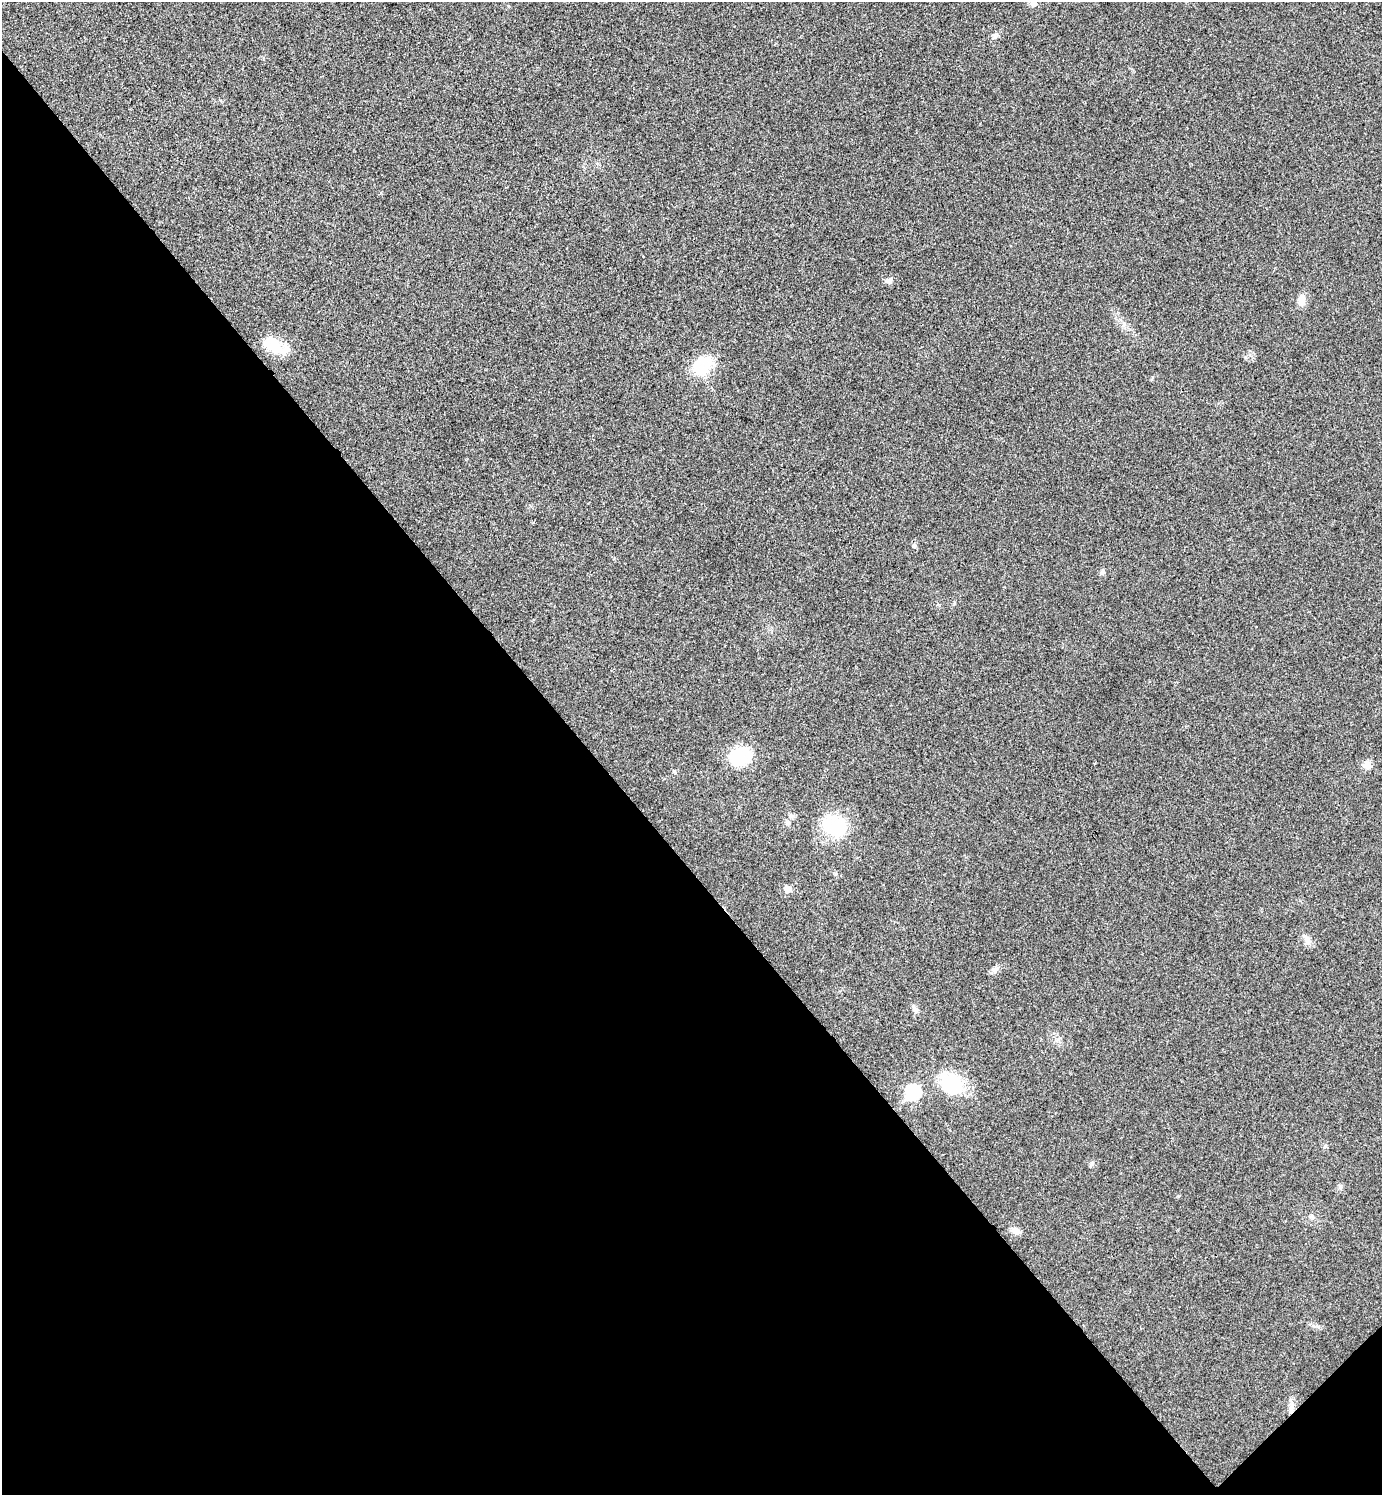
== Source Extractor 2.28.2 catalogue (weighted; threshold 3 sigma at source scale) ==
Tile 14 of 4 x 4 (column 2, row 4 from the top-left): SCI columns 1681-3060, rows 4-1496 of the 5980 x 5981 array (HDU 1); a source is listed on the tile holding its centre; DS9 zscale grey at full resolution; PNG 1384 x 1497 px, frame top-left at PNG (2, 2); no overlay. Shown black and unused: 43% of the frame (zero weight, under 3 of 4 exposures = <1% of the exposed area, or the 3 px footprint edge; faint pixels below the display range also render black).
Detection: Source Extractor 2.28.2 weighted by HDU 2 'WHT'; one run over the whole footprint, this tile lists its part. Background 0.0285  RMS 0.0054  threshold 0.0241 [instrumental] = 3 sigma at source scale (4.5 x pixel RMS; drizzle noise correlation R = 1.50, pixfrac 1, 0.05/0.05 arcsec/px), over >= 5 px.
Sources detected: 23; all 23 listed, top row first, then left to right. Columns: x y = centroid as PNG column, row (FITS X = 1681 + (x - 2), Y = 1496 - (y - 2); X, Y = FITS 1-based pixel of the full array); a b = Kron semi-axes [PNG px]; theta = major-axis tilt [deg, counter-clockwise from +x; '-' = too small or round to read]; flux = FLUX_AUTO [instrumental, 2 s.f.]
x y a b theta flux
1033 4 10 7 -23 2.1
889 280 10 7 29 2
1301 300 13 8 81 4.8
273 345 27 15 -27 16
703 365 26 19 55 19
914 546 6 5 - 1.2
1102 572 7 6 - 1.1
740 756 23 17 6 26
1367 765 12 9 21 3.1
791 816 8 6 -34 1.6
788 823 7 7 - 1.6
833 826 31 26 14 27
788 889 10 8 -40 2.5
1308 940 12 4 85 1.8
995 970 10 8 42 2.2
915 1009 11 6 -55 1.8
951 1083 29 20 -40 30
913 1092 8 7 - 66
1325 1146 6 4 2 0.77
1091 1164 7 4 71 0.87
1340 1187 7 4 72 0.98
1015 1231 12 8 -23 3.3
1290 1411 7 6 - 1.6
Overlapping masked pixels (flux is a lower limit): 1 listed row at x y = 1290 1411
Unlisted compact peaks at least as high as the median listed source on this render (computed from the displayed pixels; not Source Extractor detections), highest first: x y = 995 37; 1178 1196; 674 771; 1318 1326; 1245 357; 835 874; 1152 379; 1058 1039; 954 604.